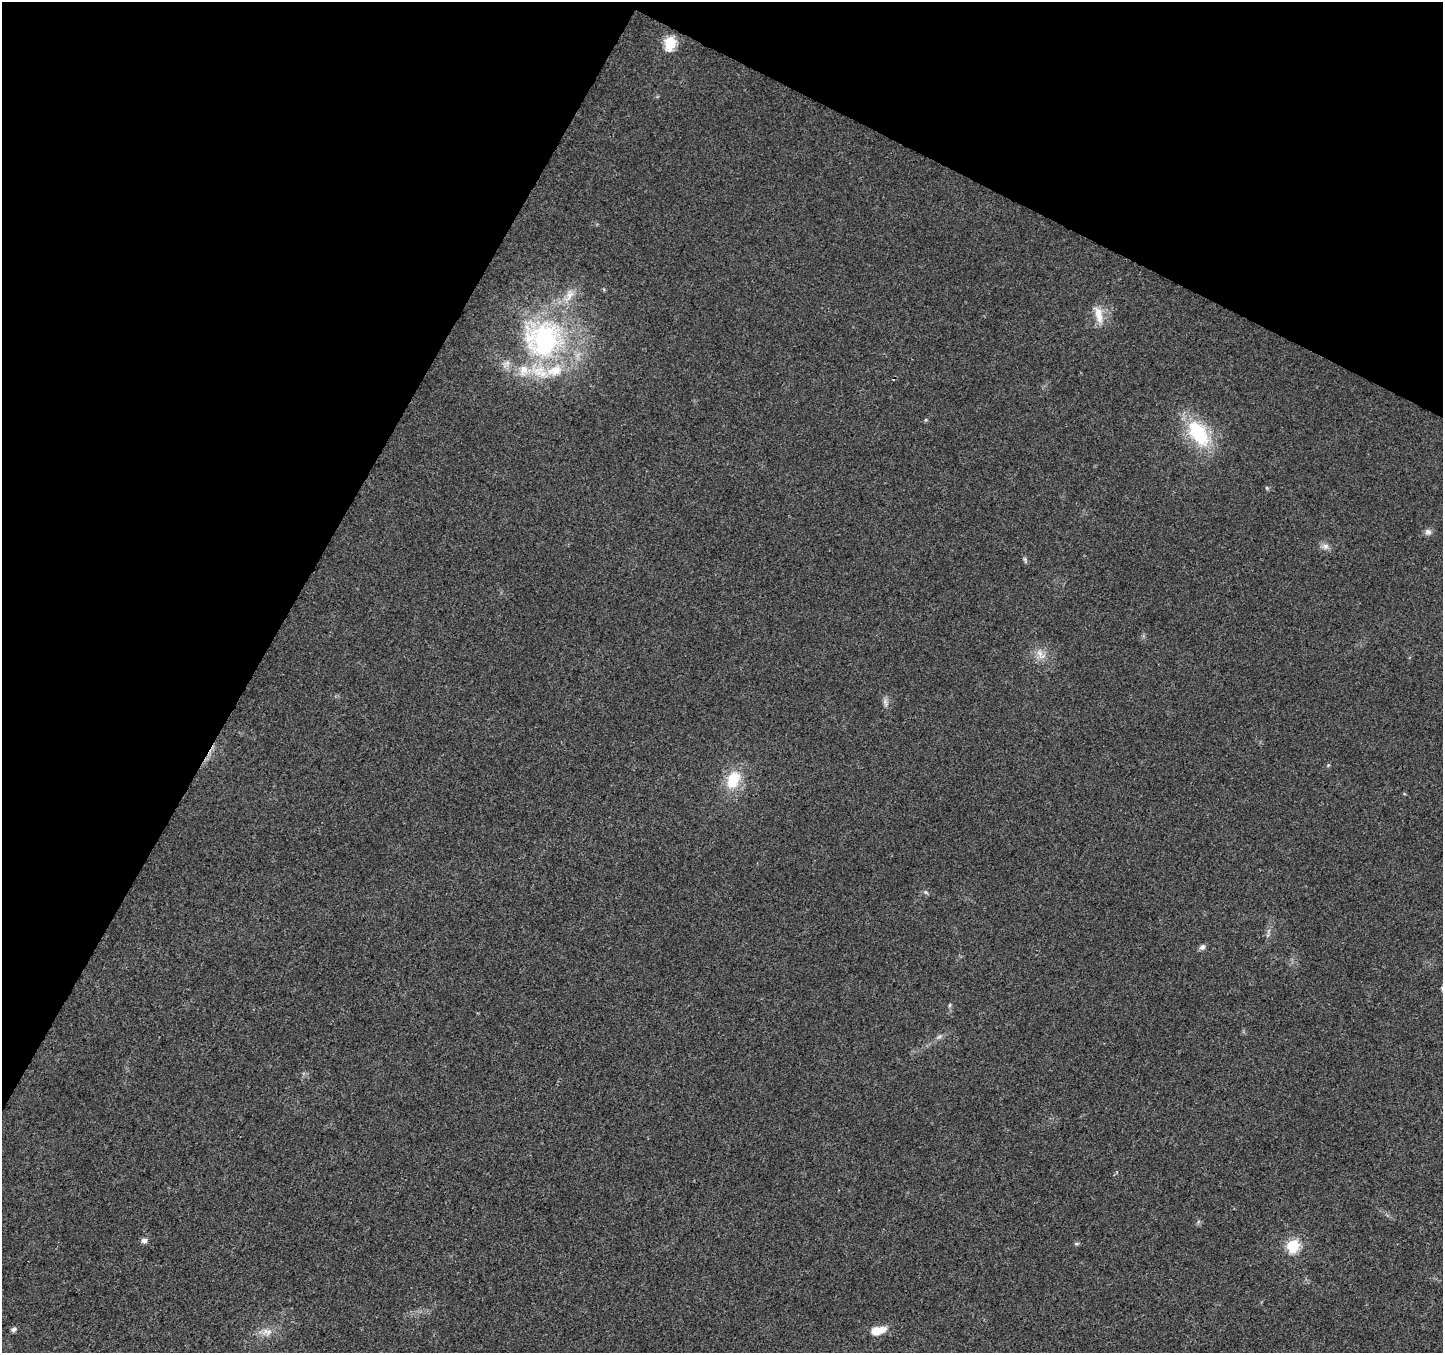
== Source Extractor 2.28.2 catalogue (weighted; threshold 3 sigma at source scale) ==
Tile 2 of 4 x 4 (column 2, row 1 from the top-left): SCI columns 1450-2890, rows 4319-5669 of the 5773 x 5868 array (HDU 1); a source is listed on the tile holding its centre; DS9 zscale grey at full resolution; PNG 1445 x 1355 px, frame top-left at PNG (2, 2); no overlay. Shown black and unused: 27% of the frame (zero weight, under 3 of 4 exposures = <1% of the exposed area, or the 3 px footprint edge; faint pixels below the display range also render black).
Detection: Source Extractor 2.28.2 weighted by HDU 2 'WHT'; one run over the whole footprint, this tile lists its part. Background 0.0174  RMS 0.0028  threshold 0.0127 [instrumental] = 3 sigma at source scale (4.5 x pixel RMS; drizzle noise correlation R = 1.50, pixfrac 1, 0.0396/0.0396 arcsec/px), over >= 5 px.
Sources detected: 29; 1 cosmic-ray / hot-pixel residue — not listed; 4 inside a brighter listed object's ellipse — not listed separately; the other 24 listed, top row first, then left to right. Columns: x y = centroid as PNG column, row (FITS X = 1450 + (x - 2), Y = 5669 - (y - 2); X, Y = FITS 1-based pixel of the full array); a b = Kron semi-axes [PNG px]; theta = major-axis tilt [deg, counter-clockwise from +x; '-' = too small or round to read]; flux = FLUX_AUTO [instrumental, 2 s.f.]
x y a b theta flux
670 43 7 6 - 27
1099 315 26 10 -75 4
543 339 62 58 -12 59
926 420 5 4 - 0.36
1198 433 36 20 -56 19
1267 488 6 4 -72 0.34
1428 532 9 8 - 1.1
1325 546 10 8 14 1.3
1025 559 7 5 -70 0.54
1040 653 16 7 -73 2.3
885 702 12 5 -72 1.1
1328 765 5 4 - 0.34
733 780 21 14 68 9.1
926 892 7 5 -22 0.55
1268 935 7 4 71 0.52
1202 947 8 6 44 0.91
950 1005 6 4 88 0.4
939 1037 7 5 30 0.68
144 1240 9 6 3 0.94
1076 1244 7 4 -8 0.41
1293 1246 6 6 - 32
14 1329 7 5 27 0.77
878 1331 18 8 13 4.7
268 1332 13 7 59 1.7